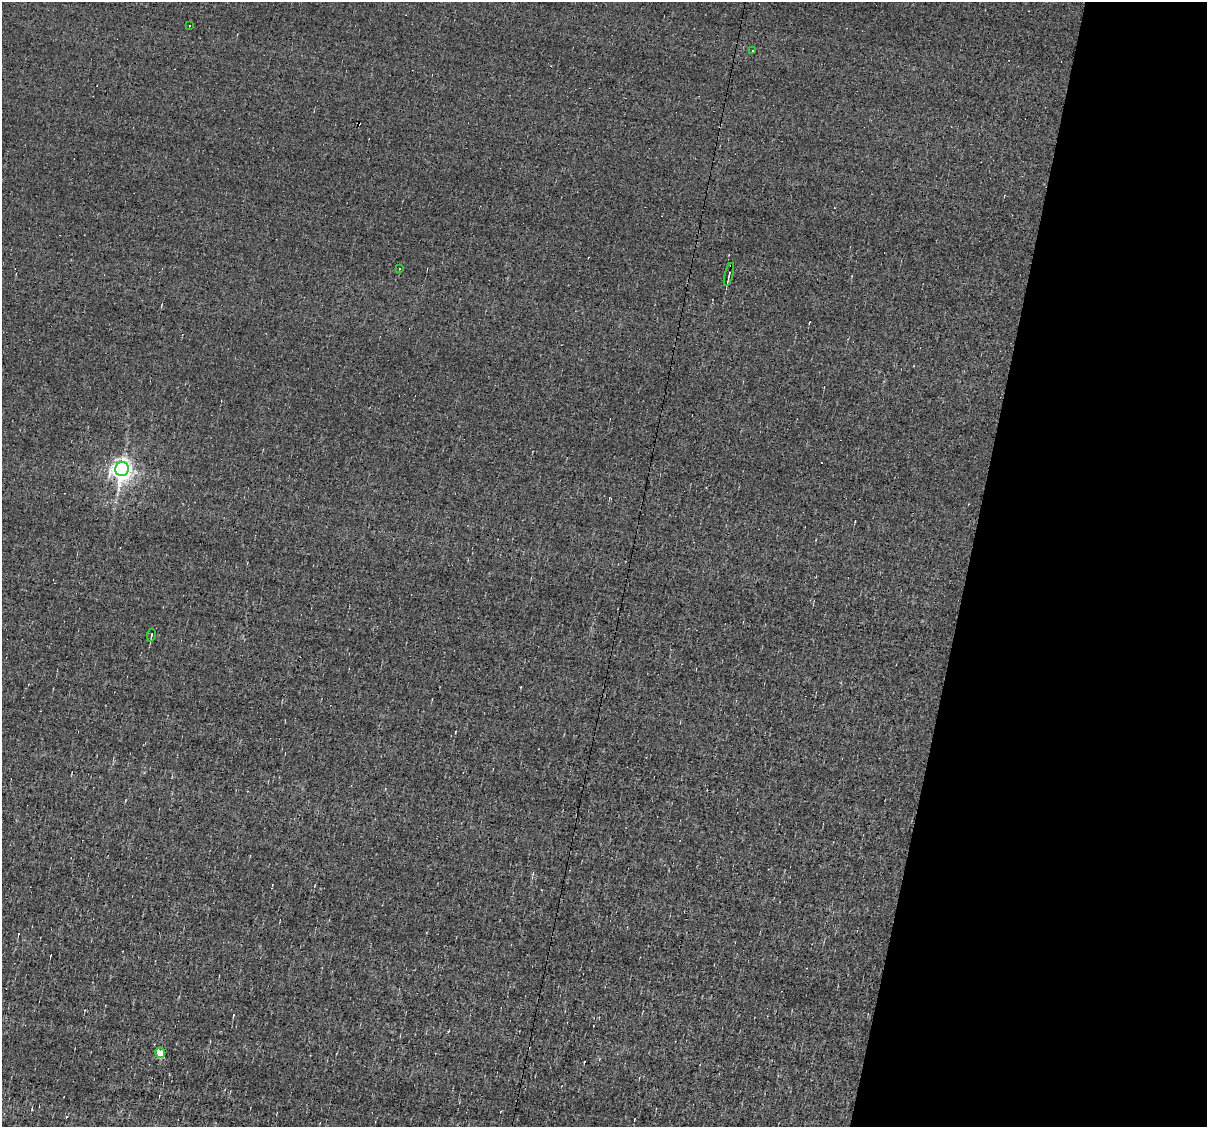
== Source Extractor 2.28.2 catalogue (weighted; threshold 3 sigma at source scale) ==
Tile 8 of 4 x 4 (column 4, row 2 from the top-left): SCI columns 3615-4819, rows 2481-3605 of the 4819 x 4845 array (HDU 1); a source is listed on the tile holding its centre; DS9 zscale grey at full resolution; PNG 1209 x 1129 px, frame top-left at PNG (2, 2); each listed source drawn as its Kron ellipse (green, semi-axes under 4 px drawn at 4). Shown black and unused: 20% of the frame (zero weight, under 3 of 4 exposures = <1% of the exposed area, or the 3 px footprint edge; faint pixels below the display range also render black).
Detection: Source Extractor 2.28.2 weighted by HDU 2 'WHT'; one run over the whole footprint, this tile lists its part. Background -0.00432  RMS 0.056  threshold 0.254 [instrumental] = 3 sigma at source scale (4.5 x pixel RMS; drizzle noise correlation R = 1.50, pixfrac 1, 0.05/0.05 arcsec/px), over >= 5 px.
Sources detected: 11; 4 cosmic-ray / hot-pixel residue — neither listed nor drawn; the other 7 listed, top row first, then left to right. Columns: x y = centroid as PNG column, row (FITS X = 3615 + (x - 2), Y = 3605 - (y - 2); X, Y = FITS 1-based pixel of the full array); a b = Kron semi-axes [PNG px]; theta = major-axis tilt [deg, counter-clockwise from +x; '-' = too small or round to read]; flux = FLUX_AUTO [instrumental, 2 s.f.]
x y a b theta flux
189 26 3 2 - 5.3
752 50 2 2 - 4.6
400 268 3 2 - 5.6
729 275 12 3 75 12
122 469 7 6 - 3300
151 635 6 2 81 6.6
160 1053 5 4 - 110
Overlapping masked pixels (flux is a lower limit): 1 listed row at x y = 729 275